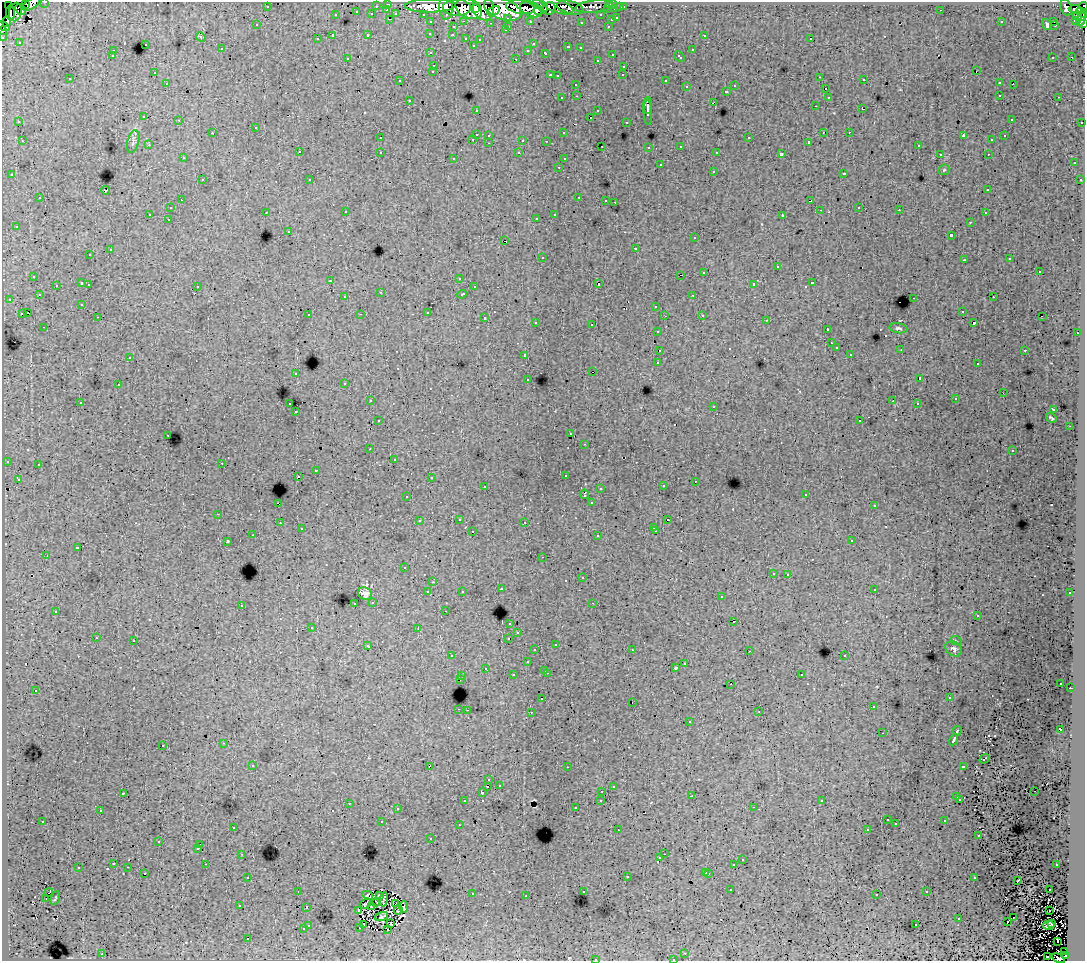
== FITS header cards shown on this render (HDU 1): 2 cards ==
NAXIS1  =                 1083
NAXIS2  =                  959

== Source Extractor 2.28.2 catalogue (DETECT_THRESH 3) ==
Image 1083 x 959 px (HDU 1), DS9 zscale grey, 1 PNG px = 1 image px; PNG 1087 x 963 px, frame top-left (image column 1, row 959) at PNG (2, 2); each listed source drawn as its Kron ellipse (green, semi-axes under 4 px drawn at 4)
Background 249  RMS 1.8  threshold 5.29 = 3 sigma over >= 5 px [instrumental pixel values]
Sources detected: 533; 3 with non-positive FLUX_AUTO (blend fragments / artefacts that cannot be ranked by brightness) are neither listed nor drawn; of the other 530, the 500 brightest by FLUX_AUTO listed and drawn (30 fainter detections omitted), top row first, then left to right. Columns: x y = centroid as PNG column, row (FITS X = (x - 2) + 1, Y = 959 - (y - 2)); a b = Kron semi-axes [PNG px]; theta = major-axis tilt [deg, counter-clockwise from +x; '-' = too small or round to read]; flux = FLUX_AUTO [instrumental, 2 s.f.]
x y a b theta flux
45 2 3 2 - 5800
26 4 3 3 - 4500
31 4 10 5 32 36000
388 4 3 3 - 7100
609 4 3 3 - 5800
614 4 3 3 - 6700
8 5 2 2 - 2800
541 5 8 5 -35 77000
267 6 3 3 - 2500
376 6 3 2 - 1500
431 6 25 6 1 240000
446 6 13 6 89 110000
557 6 17 7 -21 82000
1083 6 4 2 - 74000
521 7 14 6 -9 260000
570 7 13 6 -14 42000
594 7 19 6 5 15000
620 7 3 3 - 1700
623 7 3 3 - 3300
457 8 14 8 -2 230000
469 8 14 9 -26 280000
483 8 13 10 -70 200000
549 8 6 6 - 69000
1066 8 8 5 -70 31000
20 9 6 4 -47 18000
476 9 4 3 - 69000
503 9 19 10 -20 570000
531 9 11 7 -23 87000
607 9 3 3 - 2100
615 9 3 3 - 7200
1075 9 6 3 -8 24000
387 10 3 2 - 450
539 10 5 3 - 49000
941 10 2 2 - 99
494 11 6 3 29 99000
15 12 9 6 79 76000
357 12 3 2 - 590
10 13 7 3 -87 37000
1081 13 6 3 -36 30000
372 14 3 3 - 1500
396 14 4 3 - 1600
423 14 3 2 - 3400
336 15 3 3 - 800
601 15 3 3 - 2900
1077 16 4 4 - 20000
508 18 3 3 - 1300
617 18 3 3 - 960
390 19 3 2 - 450
1081 19 7 4 63 43000
611 20 3 3 - 780
1076 20 3 3 - 10000
464 21 3 2 - 660
530 21 3 3 - 2600
1054 21 3 3 - 2900
7 22 5 4 - 110000
431 22 3 3 - 2600
581 22 3 3 - 250
1001 22 3 2 - 140
491 23 3 2 - 150
1084 23 4 3 - 13000
1047 24 5 3 - 900
257 25 3 3 - 270
1054 25 3 2 - 220
3 26 6 3 -28 11000
509 26 3 2 - 590
608 26 3 2 - 710
453 27 3 3 - 560
505 30 3 3 - 360
3 31 4 4 - 18000
430 33 3 3 - 320
368 35 3 3 - 740
452 35 3 3 - 350
704 35 3 3 - 390
333 36 3 3 - 2500
2 37 3 2 - 3800
201 37 5 4 - 140
466 38 3 3 - 650
811 38 3 3 - 22000
317 39 3 3 - 240
480 39 3 3 - 250
19 42 3 2 - 150
145 44 3 3 - 520
533 44 3 2 - 200
473 45 3 3 - 200
568 47 3 3 - 650
580 48 3 3 - 400
221 49 3 3 - 330
528 50 3 3 - 280
692 50 3 3 - 800
113 51 3 2 - 500
431 53 3 3 - 400
546 53 4 3 - 800
612 54 3 3 - 500
112 56 3 3 - 340
679 57 6 3 -43 770
1053 57 3 2 - 350
1071 57 3 2 - 170
347 58 3 2 - 130
516 59 3 2 - 870
597 60 3 3 - 330
434 65 3 3 - 640
624 66 3 3 - 560
433 71 3 3 - 640
976 71 2 2 - 120
154 73 3 2 - 180
550 75 3 2 - 820
623 75 3 2 - 210
557 76 3 3 - 280
820 77 2 2 - 150
70 79 3 2 - 230
864 80 3 2 - 330
400 81 3 2 - 160
666 81 3 3 - 2300
167 83 3 2 - 240
999 83 3 3 - 530
576 84 3 3 - 400
1013 84 3 2 - 220
735 86 3 3 - 560
686 87 3 3 - 490
825 89 3 2 - 270
727 91 3 3 - 680
1000 95 3 2 - 610
577 96 3 2 - 430
828 97 3 3 - 470
1059 97 3 2 - 300
562 98 3 2 - 400
409 100 3 2 - 450
713 102 4 2 - 830
648 105 8 3 90 4300
815 106 3 2 - 150
862 109 3 3 - 1500
476 110 3 2 - 240
598 111 3 3 - 580
648 112 13 4 -88 4400
144 117 3 3 - 500
591 117 3 2 - 700
1011 119 3 3 - 230
179 120 3 2 - 360
19 122 3 2 - 170
626 122 3 2 - 160
1081 122 3 3 - 1300
256 127 3 3 - 580
823 132 3 2 - 170
849 132 2 2 - 280
212 133 2 2 - 85
564 133 3 3 - 240
476 134 3 3 - 1200
489 135 3 3 - 400
963 136 4 2 - 1100
1005 136 3 3 - 290
380 138 3 3 - 390
749 138 3 3 - 820
473 139 3 2 - 660
523 140 3 3 - 1400
992 140 3 3 - 220
22 141 3 2 - 540
133 141 12 5 75 370
546 141 2 2 - 89
809 142 3 3 - 250
489 143 3 2 - 470
149 145 3 2 - 260
918 145 3 3 - 370
602 146 2 2 - 87
681 146 3 3 - 480
649 147 3 3 - 390
299 152 3 3 - 620
380 152 3 3 - 570
717 152 3 2 - 110
519 153 3 3 - 380
781 154 4 3 - 3700
940 154 3 2 - 210
988 154 3 2 - 270
183 158 3 3 - 450
454 158 3 3 - 340
564 159 3 3 - 200
1074 163 3 3 - 480
660 165 3 3 - 880
559 167 3 2 - 500
944 170 6 5 - 160
713 171 3 3 - 720
844 173 3 3 - 850
12 175 3 3 - 440
202 180 3 2 - 490
310 180 3 3 - 340
1080 180 3 3 - 350
105 190 4 3 - 2500
988 190 3 3 - 260
579 197 3 2 - 850
40 198 3 3 - 660
181 200 2 2 - 300
606 200 3 2 - 380
810 201 4 3 - 1400
615 202 3 2 - 290
859 207 3 2 - 340
171 208 3 3 - 490
820 210 2 2 - 110
899 210 3 2 - 240
266 212 3 2 - 400
346 212 3 2 - 370
985 213 3 2 - 350
150 214 3 3 - 2300
554 215 3 3 - 1900
782 215 3 2 - 88
536 218 3 2 - 150
168 219 3 2 - 420
970 222 3 2 - 320
16 226 3 3 - 260
289 231 3 3 - 290
951 235 3 3 - 2100
695 238 3 3 - 450
505 241 3 2 - 1500
635 248 3 3 - 1100
110 250 3 3 - 1200
90 255 3 2 - 430
542 257 3 3 - 540
1010 259 3 3 - 310
964 260 3 3 - 360
777 267 3 3 - 1300
704 272 3 3 - 790
1039 272 3 3 - 1200
680 275 3 2 - 5000
34 276 3 3 - 470
459 278 3 2 - 240
330 280 3 2 - 160
82 283 3 3 - 1400
812 283 3 3 - 1100
89 284 3 2 - 470
599 284 3 3 - 2600
754 284 4 3 - 2500
56 285 3 2 - 420
197 286 3 3 - 660
474 287 3 3 - 420
381 292 4 3 - 98
462 294 5 3 - 940
39 295 3 3 - 400
693 295 3 2 - 460
345 297 3 3 - 440
993 297 3 2 - 420
914 298 3 2 - 810
9 299 3 2 - 290
82 304 3 3 - 290
656 306 3 3 - 630
962 311 3 3 - 310
427 312 3 3 - 1300
22 313 3 2 - 370
27 313 3 3 - 970
361 314 3 2 - 140
309 315 3 3 - 550
702 315 3 3 - 550
665 316 3 2 - 92
98 317 3 2 - 430
1042 317 2 2 - 110
485 318 3 3 - 880
767 320 3 2 - 210
536 322 3 3 - 420
974 323 3 3 - 240
592 325 3 3 - 1400
44 327 3 2 - 400
898 328 9 5 -10 300
827 329 3 2 - 110
658 331 3 3 - 480
1077 333 3 2 - 520
831 343 3 2 - 120
836 348 3 3 - 420
660 350 3 3 - 790
901 350 3 2 - 89
1025 350 3 2 - 760
850 354 3 2 - 300
525 355 3 3 - 750
130 357 3 2 - 180
658 362 3 3 - 1600
977 364 3 2 - 240
592 372 3 2 - 550
296 374 3 2 - 350
920 378 3 3 - 1700
528 379 3 3 - 310
345 383 3 3 - 390
118 385 3 3 - 520
1003 393 3 2 - 86
955 399 3 3 - 210
370 401 3 2 - 390
893 401 3 3 - 120
80 402 3 2 - 400
290 404 3 2 - 640
917 404 3 3 - 430
714 406 3 3 - 350
1053 409 3 2 - 98
296 412 3 3 - 250
1051 418 6 3 -32 200
378 421 3 3 - 310
860 421 3 2 - 170
1070 426 3 2 - 100
571 434 3 3 - 230
168 435 3 2 - 390
585 444 3 2 - 270
370 449 3 2 - 290
1012 451 3 3 - 280
394 459 2 2 - 98
7 461 3 3 - 410
222 463 3 2 - 370
38 464 3 3 - 370
316 470 3 2 - 640
565 475 3 3 - 360
298 476 3 2 - 250
431 478 3 3 - 300
18 479 3 3 - 450
695 481 3 2 - 250
485 486 3 2 - 530
663 486 3 3 - 480
600 488 3 3 - 360
585 494 5 2 - 110
806 494 3 2 - 260
407 496 3 2 - 200
591 503 3 3 - 360
279 504 4 2 - 1100
874 506 3 3 - 290
218 514 3 2 - 460
459 519 3 3 - 530
668 520 3 2 - 110
419 521 3 3 - 280
525 522 3 2 - 360
280 523 3 2 - 410
654 527 3 3 - 270
301 529 3 3 - 190
472 531 2 2 - 360
656 531 3 2 - 430
253 535 3 2 - 290
598 536 3 3 - 670
852 540 3 3 - 570
227 541 3 2 - 92
77 548 4 3 - 1700
47 556 2 2 - 220
543 557 3 2 - 260
404 568 3 3 - 320
773 573 3 3 - 420
788 574 3 2 - 510
582 578 3 3 - 740
433 582 3 3 - 170
501 589 3 3 - 420
874 589 3 3 - 480
462 591 3 3 - 340
428 592 3 3 - 720
1070 593 3 3 - 440
365 594 7 6 - 620
721 597 3 3 - 380
373 602 3 3 - 470
355 603 3 2 - 480
593 603 3 2 - 99
241 605 3 3 - 550
56 611 3 3 - 1600
445 611 3 2 - 220
978 615 3 3 - 250
734 621 3 3 - 1300
510 623 3 3 - 520
312 627 3 3 - 580
418 628 2 2 - 82
518 633 3 3 - 390
96 638 3 3 - 550
508 638 3 2 - 330
134 641 3 2 - 700
956 641 6 3 -19 120
556 644 3 3 - 410
368 646 4 3 - 530
954 649 9 6 -37 380
535 650 3 3 - 400
632 650 3 2 - 430
749 651 2 2 - 270
452 656 3 3 - 360
845 656 3 3 - 580
527 662 3 3 - 730
685 663 3 3 - 570
485 668 3 2 - 410
675 668 3 3 - 420
545 670 3 2 - 580
547 673 3 2 - 870
801 674 3 3 - 460
513 675 3 3 - 740
462 676 3 3 - 440
460 679 3 2 - 180
1061 683 3 3 - 190
731 684 3 2 - 350
1070 688 2 2 - 390
35 690 3 2 - 140
541 698 3 3 - 780
949 698 3 3 - 260
632 702 2 2 - 150
873 707 3 2 - 230
459 709 3 2 - 670
467 710 2 2 - 460
531 712 3 2 - 760
759 712 3 3 - 85
689 722 3 3 - 700
1060 729 4 3 - 1700
957 731 5 3 - 1900
882 733 2 2 - 82
954 740 6 3 62 4100
224 743 3 2 - 500
163 745 3 3 - 640
985 759 5 2 - 110
253 765 3 3 - 260
429 766 4 3 - 2700
963 766 4 3 - 1400
567 767 3 2 - 260
489 780 3 3 - 420
499 785 3 3 - 330
488 786 3 2 - 620
613 786 3 3 - 260
602 791 3 2 - 390
1034 791 3 2 - 180
123 793 3 3 - 290
482 793 3 3 - 400
692 796 3 2 - 220
957 797 3 3 - 850
601 800 3 3 - 560
960 800 3 3 - 300
465 801 3 2 - 340
822 801 3 3 - 170
349 803 3 2 - 620
753 807 3 2 - 500
575 808 3 3 - 340
397 809 3 3 - 400
100 811 3 2 - 310
887 820 3 2 - 130
43 821 3 2 - 410
945 821 3 3 - 610
382 822 3 3 - 1300
896 824 2 2 - 92
459 825 3 2 - 140
233 827 3 3 - 460
867 829 3 2 - 250
618 830 3 2 - 200
978 835 3 2 - 140
431 839 3 2 - 280
159 841 3 3 - 340
200 845 3 3 - 6900
198 848 3 3 - 210
242 854 3 2 - 430
664 854 2 2 - 270
660 858 3 3 - 360
742 860 3 3 - 540
114 863 3 3 - 270
206 864 2 2 - 300
734 864 3 3 - 1600
1057 865 3 2 - 270
128 867 3 2 - 400
78 868 3 3 - 940
706 872 3 3 - 840
144 873 3 3 - 490
709 873 3 3 - 720
627 876 3 3 - 920
248 877 3 2 - 360
974 878 3 3 - 560
1018 880 2 2 - 94
731 890 3 2 - 280
1049 890 3 2 - 350
298 891 2 2 - 82
49 892 4 2 - 180
583 892 3 3 - 330
927 892 3 3 - 380
472 894 3 3 - 880
367 895 5 3 - 250
379 895 3 2 - 150
877 895 3 3 - 320
526 896 3 2 - 280
55 898 7 2 68 130
46 899 3 2 - 510
384 899 7 3 77 220
377 902 4 2 - 88
365 904 6 3 41 180
396 904 4 2 - 110
239 906 3 3 - 190
306 907 3 3 - 380
372 907 3 3 - 130
404 907 5 3 - 250
359 910 3 2 - 140
398 910 5 2 - 130
1050 911 3 2 - 270
382 916 7 2 19 140
1013 918 2 2 - 330
959 919 3 3 - 700
1008 921 3 2 - 300
391 924 3 2 - 100
1051 924 3 3 - 110
308 925 3 3 - 620
364 925 3 2 - 250
916 925 3 2 - 380
1048 925 6 3 5 120
360 927 2 2 - 130
303 929 3 3 - 810
387 929 3 2 - 160
248 939 3 3 - 1000
1057 941 3 2 - 290
1064 952 3 3 - 1900
685 953 3 2 - 450
102 954 3 2 - 840
1065 956 4 3 - 26000
1047 957 3 2 - 700
1058 958 7 4 -29 18000
595 959 3 3 - 740
673 959 3 2 - 190
At the frame edge (FLAGS 8, measured only in part): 11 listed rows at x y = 45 2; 31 4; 1083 6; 1081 13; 1084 23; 3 26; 3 31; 2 37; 1058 958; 595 959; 673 959
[30 fainter detections neither listed nor drawn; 3 non-positive-flux detections neither listed nor drawn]